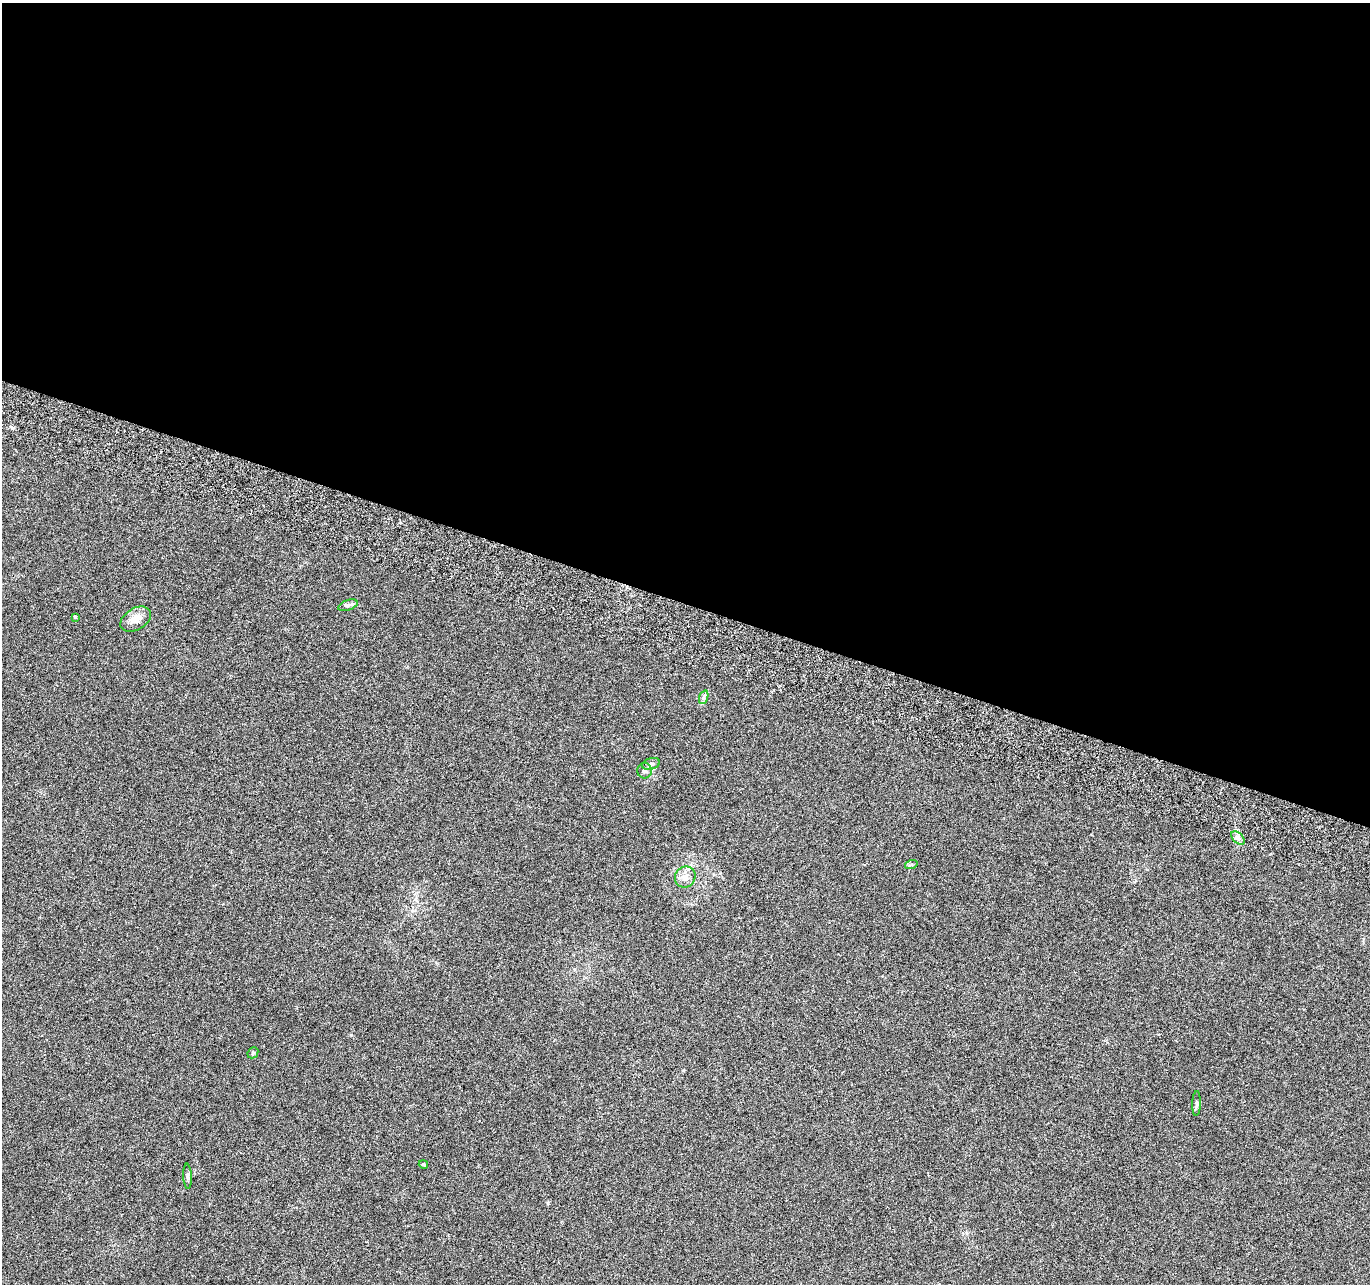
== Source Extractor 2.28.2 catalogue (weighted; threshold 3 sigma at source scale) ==
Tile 3 of 4 x 4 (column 3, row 1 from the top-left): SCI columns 2759-4126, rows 4117-5398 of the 5526 x 5730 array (HDU 1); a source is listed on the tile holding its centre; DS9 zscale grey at full resolution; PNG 1372 x 1286 px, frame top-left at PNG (2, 3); each listed source drawn as its Kron ellipse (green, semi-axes under 4 px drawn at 4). Shown black and unused: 47% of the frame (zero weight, under 3 of 6 exposures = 3% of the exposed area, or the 3 px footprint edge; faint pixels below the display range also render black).
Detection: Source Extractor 2.28.2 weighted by HDU 2 'WHT'; one run over the whole footprint, this tile lists its part. Background 0.02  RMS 0.0034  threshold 0.0141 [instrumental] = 3 sigma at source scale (4.09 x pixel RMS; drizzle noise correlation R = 1.36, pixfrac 0.8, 0.0396/0.0396 arcsec/px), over >= 5 px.
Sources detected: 16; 3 inside a brighter listed object's ellipse — not listed separately; the other 13 listed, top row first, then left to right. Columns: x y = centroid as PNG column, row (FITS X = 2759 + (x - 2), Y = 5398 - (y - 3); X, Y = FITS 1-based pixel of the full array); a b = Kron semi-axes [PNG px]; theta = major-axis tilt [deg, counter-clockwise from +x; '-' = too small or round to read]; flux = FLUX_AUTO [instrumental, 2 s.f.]
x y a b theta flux
348 605 10 5 19 0.83
75 617 3 3 - 0.44
136 619 16 10 31 3.9
704 697 7 4 71 0.74
651 764 9 5 16 0.93
645 771 8 7 - 1.3
1238 838 8 5 -46 1
911 865 6 4 18 0.52
685 877 11 10 - 2.4
253 1053 6 5 - 0.44
1196 1104 12 3 88 0.69
423 1164 4 4 - 0.42
188 1176 12 4 -87 0.81
Unlisted compact peaks at least as high as the median listed source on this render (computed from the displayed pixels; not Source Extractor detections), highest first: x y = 12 428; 351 1035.